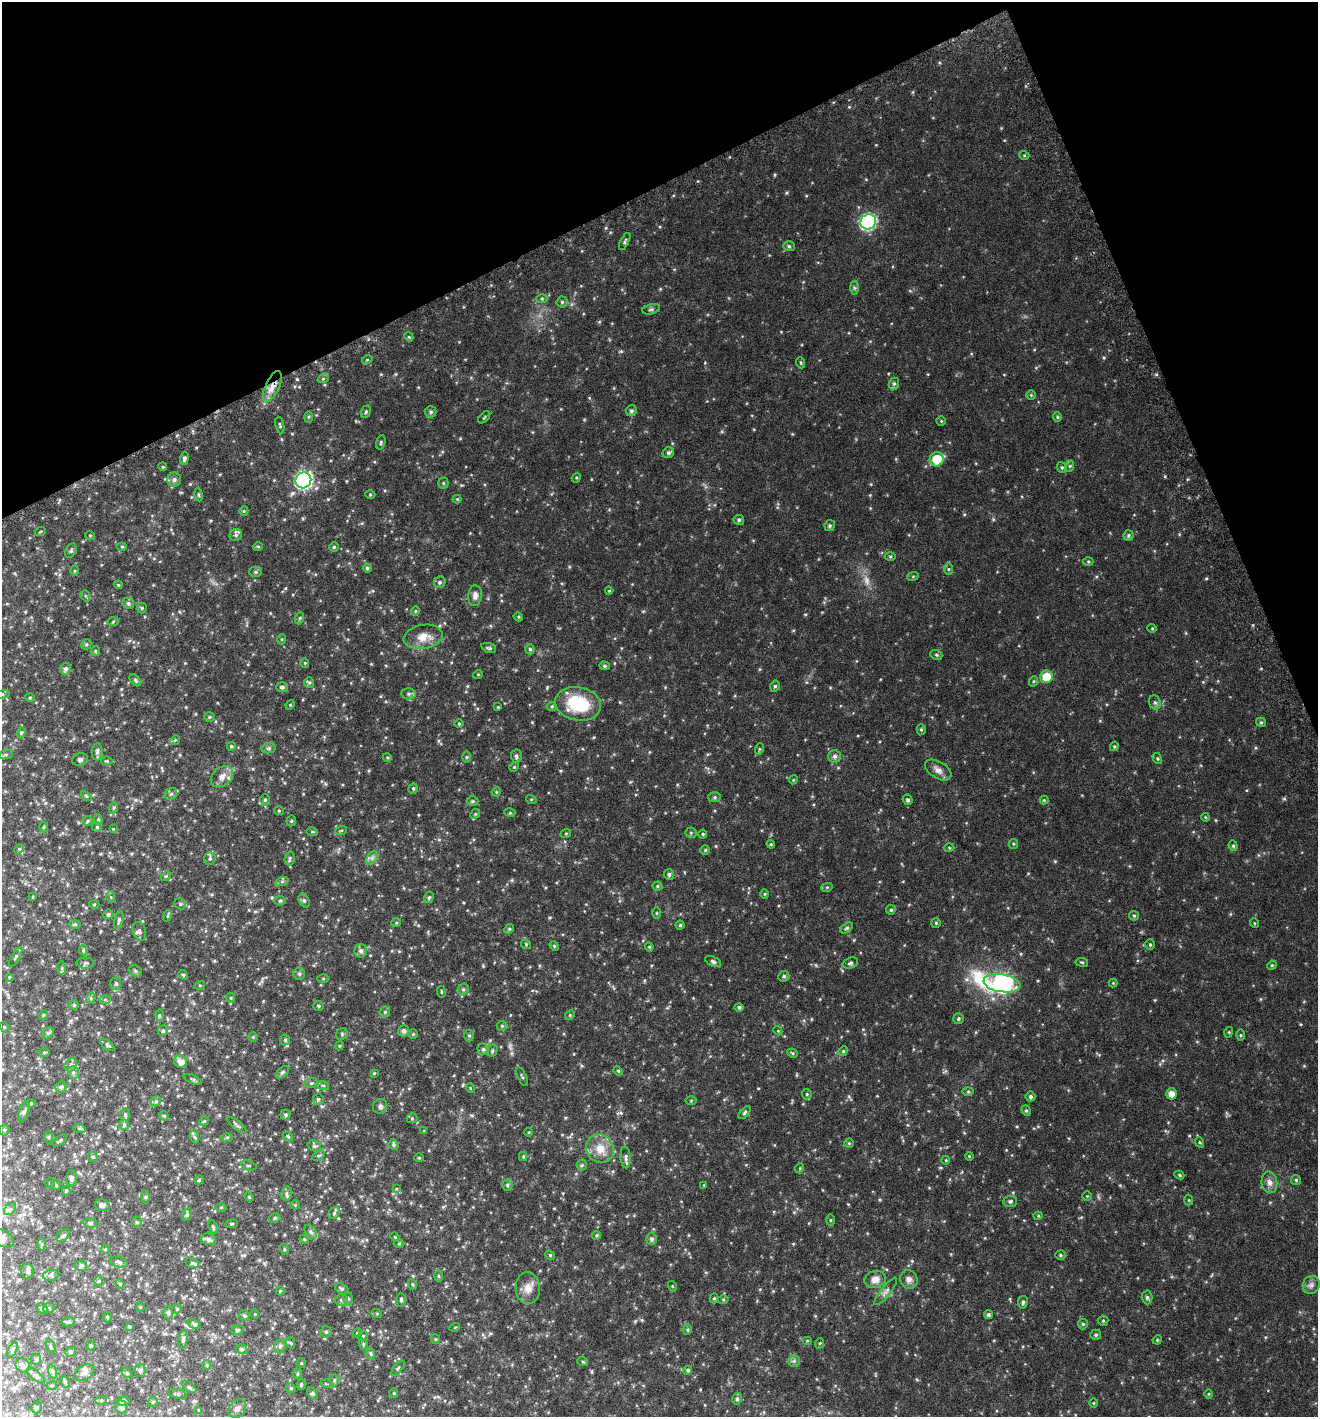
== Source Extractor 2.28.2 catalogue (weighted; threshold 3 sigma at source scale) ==
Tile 3 of 4 x 4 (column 3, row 1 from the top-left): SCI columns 2835-4150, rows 4280-5694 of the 5597 x 5730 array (HDU 1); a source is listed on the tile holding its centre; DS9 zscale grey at full resolution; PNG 1320 x 1419 px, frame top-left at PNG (2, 2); each listed source drawn as its Kron ellipse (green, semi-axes under 4 px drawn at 4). Shown black and unused: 20% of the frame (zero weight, under 3 of 6 exposures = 3% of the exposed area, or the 3 px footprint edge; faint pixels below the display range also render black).
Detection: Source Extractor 2.28.2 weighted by HDU 2 'WHT'; one run over the whole footprint, this tile lists its part. Background 0.0291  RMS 0.0033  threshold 0.0135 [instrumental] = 3 sigma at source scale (4.09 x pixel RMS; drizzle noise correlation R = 1.36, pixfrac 0.8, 0.0396/0.0396 arcsec/px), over >= 5 px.
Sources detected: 433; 1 too faint to see at this stretch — neither listed nor drawn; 6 inside a brighter listed object's ellipse — not listed separately; the other 426 listed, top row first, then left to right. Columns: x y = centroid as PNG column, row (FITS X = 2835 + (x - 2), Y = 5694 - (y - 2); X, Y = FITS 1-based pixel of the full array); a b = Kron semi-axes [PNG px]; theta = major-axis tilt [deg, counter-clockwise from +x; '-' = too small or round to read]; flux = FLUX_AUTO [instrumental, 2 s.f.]
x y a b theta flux
1024 155 5 3 - 0.28
868 222 8 7 - 52
625 241 9 4 63 0.53
789 246 6 5 - 0.5
854 288 7 4 -89 0.52
542 298 6 4 0 0.38
562 302 5 5 - 0.47
651 309 9 5 13 0.62
409 337 5 3 - 0.28
367 360 5 3 - 0.33
801 363 5 3 - 0.32
323 379 5 3 - 0.34
894 384 6 5 - 0.54
272 386 16 7 65 2.7
1031 395 4 4 - 0.31
631 411 6 5 - 0.61
366 412 6 4 68 0.41
431 412 6 5 - 0.66
308 417 5 4 - 0.36
484 417 7 3 45 0.28
1057 417 5 4 - 0.35
941 421 4 4 - 0.28
280 425 8 4 -79 0.38
381 442 7 4 73 0.44
668 453 6 5 - 0.68
184 458 6 4 83 0.64
937 459 7 7 - 6.6
1070 466 6 3 70 0.36
163 467 4 3 - 0.24
1062 467 6 4 -70 0.42
576 478 5 4 - 0.29
174 480 7 7 - 0.95
303 480 8 7 - 68
443 483 5 5 - 0.4
370 494 5 3 - 0.26
198 495 6 3 -81 0.34
457 499 4 4 - 0.26
244 511 5 4 - 0.33
739 520 5 5 - 0.54
830 526 5 5 - 0.54
40 532 5 3 - 0.26
90 535 5 3 - 0.23
236 535 6 6 - 0.59
1129 535 5 5 - 0.52
258 546 5 3 - 0.26
122 547 5 3 - 0.3
334 547 4 4 - 0.39
71 551 8 5 64 0.57
890 556 5 3 - 0.31
1088 561 5 3 - 0.3
367 568 4 4 - 0.51
948 569 6 4 90 0.36
74 571 5 3 - 0.3
255 572 6 5 - 0.5
913 576 6 3 19 0.3
440 582 6 5 - 0.61
118 585 4 3 - 0.29
609 591 4 4 - 0.27
475 595 10 7 84 1.3
86 596 6 3 -70 0.37
128 603 6 5 - 0.61
142 608 5 5 - 0.36
415 611 5 4 - 0.31
518 617 5 4 - 0.34
300 618 6 4 71 0.39
113 622 5 3 - 0.3
1152 628 4 4 - 0.32
423 637 20 12 10 3.5
282 639 5 3 - 0.26
86 644 5 4 - 0.38
489 648 7 4 -18 0.48
530 649 5 4 - 0.51
95 651 5 4 - 0.37
936 655 6 4 -21 0.46
305 663 5 4 - 0.31
604 666 5 4 - 0.43
65 669 6 5 - 0.68
478 674 5 3 - 0.23
1046 677 6 6 - 6.5
135 680 7 4 -48 0.47
1034 681 5 3 - 0.28
309 682 5 5 - 0.47
775 686 6 4 62 0.47
282 687 6 5 - 0.68
409 694 7 5 3 0.67
2 695 8 4 9 0.47
30 697 5 3 - 0.29
1155 702 7 5 -68 0.68
578 704 23 16 -9 14
290 705 5 4 - 0.25
552 706 5 4 - 0.37
498 707 3 3 - 0.22
209 717 5 4 - 0.39
1261 722 5 4 - 0.4
459 724 4 4 - 0.29
921 730 5 4 - 0.42
21 732 5 4 - 0.36
175 740 5 4 - 0.35
231 746 4 4 - 0.43
1114 746 5 4 - 0.32
269 748 7 5 10 0.49
759 749 5 3 - 0.29
97 752 8 5 86 0.86
6 755 7 4 8 0.46
516 756 6 5 - 0.72
835 756 6 6 - 0.82
387 757 4 3 - 0.28
466 757 5 4 - 0.32
1157 758 6 3 -59 0.35
80 759 8 6 14 0.74
107 761 6 4 -10 0.33
514 767 5 4 - 0.31
938 770 14 8 -31 1.7
222 777 12 9 41 1.9
793 780 4 3 - 0.25
413 788 5 4 - 0.45
496 792 5 4 - 0.29
171 794 7 5 42 0.61
86 796 6 3 -45 0.3
715 797 6 5 - 0.48
531 799 5 3 - 0.26
265 800 6 5 - 0.5
908 800 5 5 - 0.54
1044 800 4 4 - 0.27
473 801 6 5 - 0.45
113 808 6 3 70 0.42
279 811 5 4 - 0.31
510 813 5 3 - 0.31
475 814 5 4 - 0.35
1205 817 4 3 - 0.24
98 820 5 4 - 0.36
88 821 5 5 - 0.37
291 821 5 5 - 0.39
44 827 5 3 - 0.3
97 827 5 5 - 0.38
113 829 4 4 - 0.23
341 831 6 3 20 0.31
312 832 6 4 0 0.32
566 833 5 3 - 0.27
691 833 5 5 - 0.44
703 834 4 4 - 0.36
771 844 4 4 - 0.31
1013 844 5 4 - 0.35
1233 846 5 4 - 0.42
949 848 5 3 - 0.3
19 849 5 4 - 0.38
705 850 5 5 - 0.44
290 858 7 5 77 0.57
372 858 7 5 55 0.82
210 859 6 5 - 0.62
669 875 5 5 - 0.74
166 876 5 4 - 0.35
282 881 7 4 19 0.49
657 886 5 4 - 0.4
827 887 6 3 19 0.33
765 894 5 3 - 0.3
33 897 4 2 - 0.2
111 897 5 3 - 0.29
429 897 6 4 72 0.42
304 900 7 5 -62 0.58
280 901 5 5 - 0.38
94 904 5 3 - 0.3
180 904 6 5 - 0.49
891 910 4 4 - 0.43
656 913 5 3 - 0.26
108 914 5 4 - 0.68
167 916 6 4 70 0.37
1134 916 5 4 - 0.38
119 920 9 4 75 0.56
396 923 5 3 - 0.24
936 923 5 5 - 0.37
1254 923 5 3 - 0.23
75 924 6 4 0 0.41
680 925 4 4 - 0.45
847 928 7 4 36 0.47
509 929 5 4 - 0.35
139 931 9 6 -73 0.92
526 944 5 4 - 0.34
1150 945 5 4 - 0.4
554 946 5 4 - 0.36
649 947 4 4 - 0.3
83 950 5 4 - 0.4
361 951 7 6 - 0.98
16 957 11 4 60 0.52
713 962 8 4 -25 0.65
1082 962 6 3 -9 0.31
85 963 9 5 0 0.52
850 963 8 5 17 0.65
1272 965 5 4 - 0.29
62 968 7 3 -83 0.4
135 971 6 5 - 0.53
299 974 6 6 - 0.57
183 975 5 4 - 0.36
784 976 5 5 - 0.56
9 977 4 4 - 0.24
323 979 5 4 - 0.33
1002 983 18 9 -9 89
1113 983 4 4 - 0.27
116 984 6 5 - 0.57
200 985 5 3 - 0.28
463 989 6 5 - 0.49
441 992 5 3 - 0.27
91 998 6 3 72 0.34
231 998 5 4 - 0.34
105 999 6 4 0 0.42
74 1005 4 4 - 0.45
318 1006 5 5 - 0.46
739 1007 4 4 - 0.65
385 1012 6 5 - 0.45
43 1015 5 4 - 0.31
159 1015 6 4 90 0.38
570 1015 5 4 - 0.33
958 1019 5 5 - 0.45
502 1026 5 5 - 0.41
4 1027 5 3 - 0.26
163 1031 5 5 - 0.49
404 1031 6 5 - 0.83
778 1031 4 3 - 0.24
1229 1032 5 3 - 0.3
48 1033 6 5 - 0.51
342 1034 6 5 - 0.51
413 1034 5 5 - 0.34
469 1035 6 5 - 0.52
1240 1035 6 4 -90 0.35
253 1037 4 4 - 0.3
285 1040 5 5 - 0.43
107 1045 8 4 -36 0.47
339 1046 5 3 - 0.29
483 1049 6 5 - 0.65
492 1051 6 5 - 0.51
843 1051 5 4 - 0.35
44 1053 5 3 - 0.34
792 1053 5 4 - 0.32
181 1062 6 6 - 1.9
71 1065 7 5 48 0.7
618 1071 5 4 - 0.35
282 1072 8 5 44 0.61
73 1073 7 5 -88 0.75
374 1073 4 4 - 0.22
522 1077 10 3 -64 0.44
193 1079 9 3 -22 0.49
311 1083 6 5 - 0.44
323 1085 6 4 -17 0.37
61 1087 6 5 - 0.47
470 1088 5 3 - 0.24
968 1092 6 4 0 0.36
807 1094 5 5 - 0.39
1172 1094 5 5 - 2.4
1030 1097 5 5 - 0.63
318 1099 6 5 - 0.57
691 1100 5 3 - 0.27
156 1101 6 4 44 0.46
31 1103 4 4 - 0.35
380 1106 7 7 - 0.89
1026 1111 5 4 - 0.43
24 1112 11 5 71 0.77
745 1113 8 4 50 0.47
125 1115 6 5 - 0.45
286 1115 5 5 - 0.54
164 1116 5 4 - 0.36
412 1118 5 5 - 0.38
204 1121 5 4 - 0.31
124 1125 5 5 - 0.41
237 1125 12 3 -38 0.51
79 1128 6 4 -18 0.38
4 1130 5 5 - 0.43
424 1131 3 3 - 0.21
529 1132 4 3 - 0.2
288 1136 6 4 -44 0.36
48 1137 6 4 89 0.44
195 1137 6 4 -69 0.5
227 1137 6 4 1 0.34
60 1140 8 3 37 0.45
1199 1142 5 3 - 0.29
849 1143 5 4 - 0.31
393 1145 5 5 - 0.49
314 1146 7 5 -20 0.56
600 1149 14 13 - 4.4
318 1156 7 4 30 0.43
523 1156 4 4 - 0.29
969 1156 4 3 - 0.25
93 1157 5 5 - 0.35
626 1157 11 5 -87 0.79
419 1158 4 4 - 0.34
946 1160 4 3 - 0.21
249 1165 8 2 -21 0.26
582 1165 5 5 - 0.43
800 1168 5 3 - 0.23
1179 1175 5 4 - 0.37
71 1178 8 5 84 0.76
199 1180 4 4 - 0.39
1296 1180 5 5 - 0.38
1269 1182 11 8 -82 1.6
50 1183 5 5 - 0.37
56 1185 5 5 - 0.45
507 1185 5 5 - 0.45
704 1185 4 4 - 0.24
396 1189 4 3 - 0.21
66 1191 4 4 - 0.39
286 1193 7 5 74 0.61
1087 1196 4 4 - 0.29
145 1197 6 4 89 0.45
249 1197 5 4 - 0.29
1189 1200 5 3 - 0.27
1010 1201 6 5 - 0.6
102 1205 7 5 -16 0.95
295 1205 5 4 - 0.3
221 1207 5 3 - 0.3
10 1209 7 4 44 0.63
334 1213 6 5 - 0.48
187 1215 6 5 - 0.52
1038 1216 4 4 - 0.29
275 1218 6 4 14 0.49
831 1220 5 4 - 0.31
137 1222 5 5 - 0.36
90 1223 7 4 -9 0.46
232 1224 6 3 8 0.29
213 1227 7 4 -70 0.48
311 1232 8 5 -50 0.61
63 1235 8 4 42 0.55
597 1235 5 4 - 0.41
395 1237 5 4 - 0.3
3 1238 11 7 -36 1.5
208 1239 7 5 -20 0.91
304 1239 5 3 - 0.3
651 1239 6 5 - 0.71
399 1243 5 3 - 0.29
42 1244 6 4 90 0.42
105 1249 4 4 - 0.3
284 1249 5 3 - 0.31
550 1255 5 4 - 0.37
1060 1255 5 4 - 0.38
119 1262 9 5 -19 0.7
192 1263 7 5 -16 0.57
81 1266 6 5 - 0.63
27 1271 7 6 - 0.73
51 1275 8 5 11 0.62
438 1276 5 3 - 0.33
875 1279 11 8 16 2.3
909 1279 9 8 - 1.4
99 1281 5 3 - 0.25
120 1284 5 4 - 0.3
412 1284 5 3 - 0.32
1311 1285 9 8 - 1.2
672 1286 5 3 - 0.24
528 1288 16 12 -86 2.8
342 1289 7 5 -29 0.55
280 1291 4 4 - 0.26
886 1291 17 5 52 1.1
1147 1297 7 5 -88 0.68
714 1298 5 4 - 0.41
348 1299 6 5 - 0.53
723 1299 5 3 - 0.3
341 1300 6 5 - 0.6
401 1300 7 4 -89 0.54
1023 1302 6 5 - 0.53
140 1307 4 4 - 0.34
42 1308 6 5 - 0.44
49 1308 6 5 - 0.46
177 1309 5 4 - 0.34
168 1313 6 5 - 0.48
255 1314 4 4 - 0.28
377 1314 5 3 - 0.28
988 1315 5 4 - 0.66
244 1316 6 5 - 0.44
107 1317 5 3 - 0.27
1103 1321 5 5 - 0.34
68 1322 7 4 11 0.46
194 1324 7 4 -21 0.45
1083 1324 5 5 - 0.41
129 1326 4 4 - 0.45
455 1327 5 3 - 0.27
237 1330 6 4 17 0.44
687 1330 5 4 - 0.34
326 1332 5 5 - 0.45
357 1333 5 3 - 0.29
1096 1335 5 5 - 0.5
363 1336 5 5 - 0.36
435 1339 5 4 - 0.32
183 1340 9 4 82 0.65
1157 1340 5 4 - 0.28
807 1341 5 3 - 0.25
291 1343 6 3 -71 0.25
820 1343 5 3 - 0.26
363 1344 6 3 -72 0.34
51 1346 8 2 -69 0.24
91 1346 5 4 - 0.46
280 1346 7 5 67 0.7
242 1349 6 4 -19 0.45
12 1350 8 4 61 0.51
71 1352 5 5 - 0.46
371 1354 6 3 -71 0.37
36 1359 5 5 - 0.45
794 1361 5 5 - 0.59
583 1362 5 3 - 0.29
301 1363 4 4 - 0.3
23 1365 7 6 - 0.86
207 1365 5 4 - 0.35
398 1368 9 4 51 0.45
140 1370 6 5 - 0.53
688 1370 5 4 - 0.49
53 1372 7 3 -71 0.41
84 1373 11 7 31 1.1
127 1373 6 4 -47 0.39
297 1374 5 3 - 0.3
36 1375 11 4 -40 0.7
334 1380 6 4 89 0.36
65 1382 6 4 -61 0.47
301 1384 5 4 - 0.44
326 1384 5 3 - 0.28
52 1385 5 3 - 0.24
189 1387 8 4 -35 0.49
291 1388 5 4 - 0.38
313 1393 7 5 -60 0.46
394 1393 5 4 - 0.31
177 1394 9 4 -11 0.64
1209 1394 5 3 - 0.27
737 1399 6 5 - 0.64
101 1401 5 3 - 0.32
123 1401 6 4 14 0.58
153 1402 6 4 44 0.34
1093 1403 4 3 - 0.23
36 1407 6 5 - 0.49
121 1407 6 6 - 1.1
237 1409 10 8 53 1.3
199 1410 3 3 - 0.24
Overlapping masked pixels (flux is a lower limit): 1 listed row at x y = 272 386
Isophote crosses this tile's border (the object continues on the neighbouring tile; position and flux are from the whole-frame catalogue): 3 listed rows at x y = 2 695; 3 1238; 36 1407
Unlisted compact peaks at least as high as the median listed source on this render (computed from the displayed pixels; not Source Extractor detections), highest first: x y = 1104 358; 1055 861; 849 107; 621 1113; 1301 1024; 328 499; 1255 748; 589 398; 848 1204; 786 193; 1284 798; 439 840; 1189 1136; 550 917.